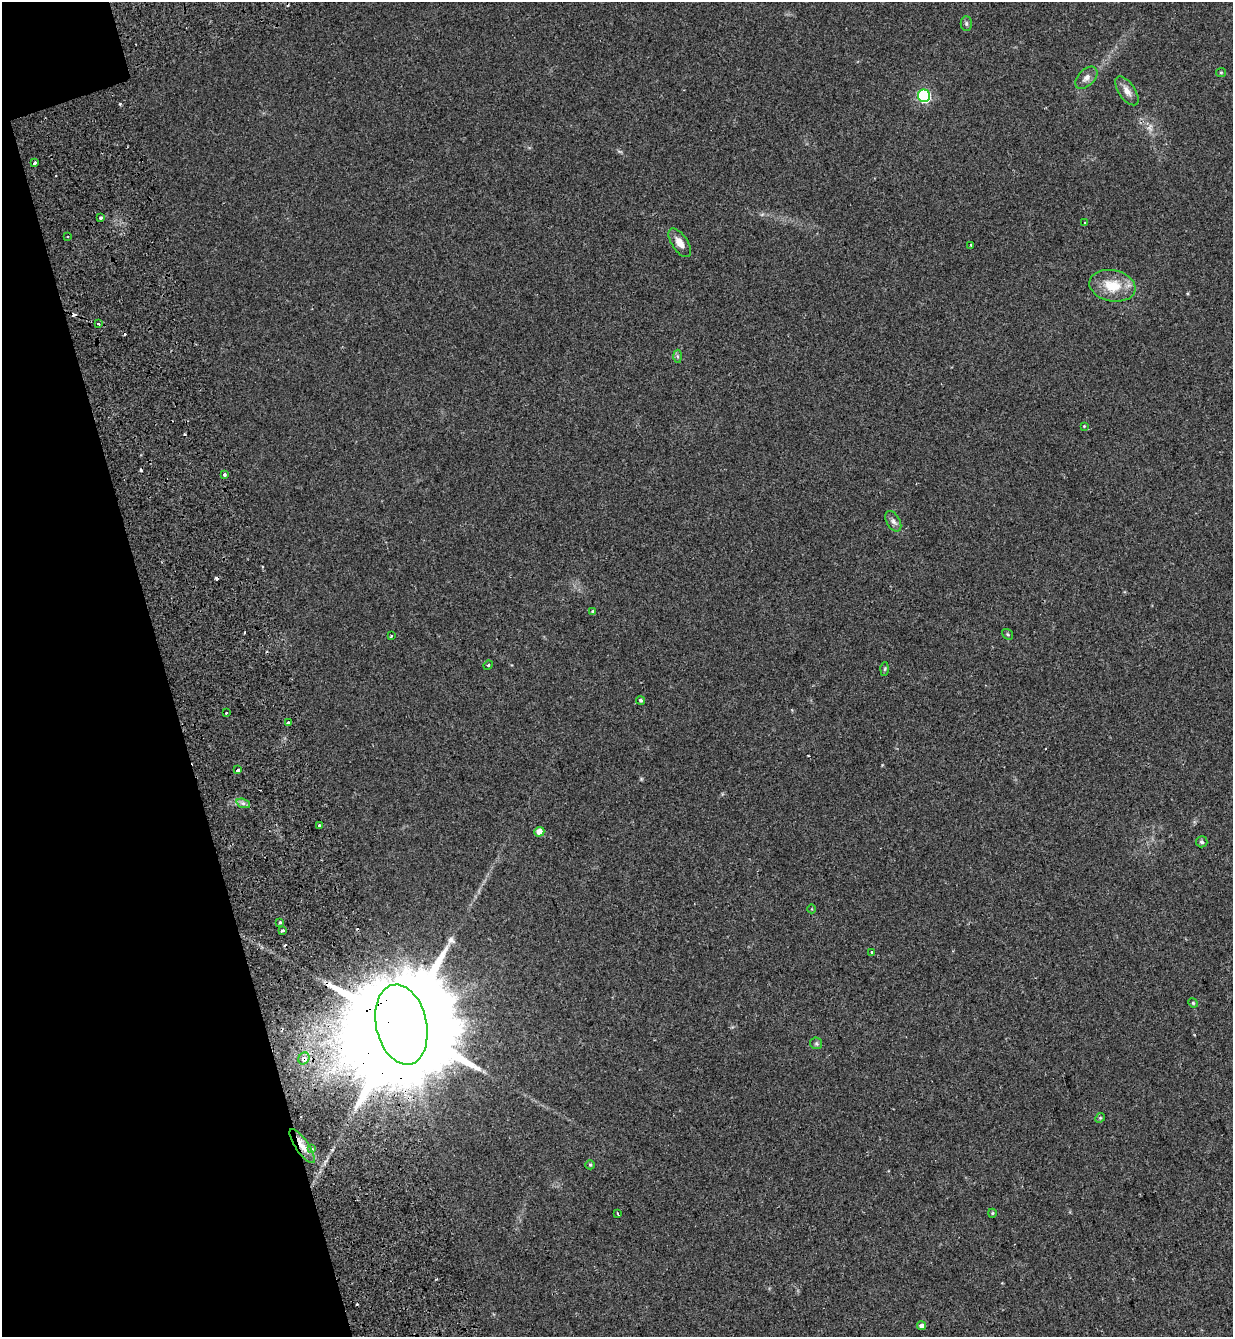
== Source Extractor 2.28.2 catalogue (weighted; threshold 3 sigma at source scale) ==
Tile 5 of 4 x 4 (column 1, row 2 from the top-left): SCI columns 244-1474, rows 2825-4159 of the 5465 x 5645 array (HDU 1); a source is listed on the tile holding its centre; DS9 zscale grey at full resolution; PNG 1235 x 1339 px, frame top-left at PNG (2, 2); each listed source drawn as its Kron ellipse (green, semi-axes under 4 px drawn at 4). Shown black and unused: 14% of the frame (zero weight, under 2 of 3 exposures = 11% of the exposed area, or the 3 px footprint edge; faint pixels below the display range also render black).
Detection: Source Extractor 2.28.2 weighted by HDU 2 'WHT'; one run over the whole footprint, this tile lists its part. Background 0.0335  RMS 0.005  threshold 0.0223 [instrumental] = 3 sigma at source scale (4.5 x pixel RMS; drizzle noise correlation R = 1.50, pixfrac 1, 0.0396/0.0396 arcsec/px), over >= 5 px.
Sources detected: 54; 1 too faint to see at this stretch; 8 cosmic-ray / hot-pixel residue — neither listed nor drawn; the other 45 listed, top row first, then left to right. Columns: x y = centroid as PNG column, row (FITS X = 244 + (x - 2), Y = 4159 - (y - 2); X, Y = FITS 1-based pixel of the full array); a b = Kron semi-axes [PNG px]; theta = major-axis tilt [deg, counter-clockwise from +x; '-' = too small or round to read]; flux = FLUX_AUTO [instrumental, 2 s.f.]
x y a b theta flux
966 23 7 5 -89 0.89
1221 72 5 4 - 0.62
1086 78 13 8 45 2.6
1127 91 16 8 -55 3.4
924 96 6 6 - 56
35 163 3 3 - 1.5
101 218 3 3 - 1.5
1084 223 3 2 - 0.57
67 237 3 3 - 0.53
680 243 16 8 -56 3.9
971 245 3 3 - 1.2
1112 286 23 15 -11 12
98 324 3 3 - 2.1
677 356 6 4 -89 0.78
1084 426 3 3 - 0.33
224 475 3 3 - 1.1
893 521 11 6 -60 1.7
593 611 4 4 - 0.62
1008 634 6 4 -38 0.65
391 636 3 3 - 0.83
488 665 5 4 - 0.5
885 669 6 4 88 0.64
640 700 4 4 - 0.77
226 713 3 3 - 0.86
288 723 4 3 - 4.7
238 770 4 3 - 2.8
243 803 7 4 -19 1.1
319 825 3 3 - 2
539 832 5 5 - 3.9
1202 842 6 5 - 0.91
812 909 4 3 - 0.37
280 922 3 3 - 1.1
282 931 3 3 - 1
872 952 3 3 - 1.2
1193 1003 5 4 - 0.53
401 1025 41 25 -77 18000
816 1043 6 5 - 0.8
304 1058 6 5 - 3.2
1100 1118 5 4 - 0.59
302 1146 20 6 -55 4.3
311 1149 4 3 - 8.5
590 1165 5 4 - 0.5
992 1213 4 4 - 0.5
618 1214 3 2 - 0.82
921 1326 4 4 - 1.7
Overlapping masked pixels (flux is a lower limit): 3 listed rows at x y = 401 1025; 304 1058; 302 1146
Unlisted compact peaks at least as high as the median listed source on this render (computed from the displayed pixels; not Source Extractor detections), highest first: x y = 120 104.